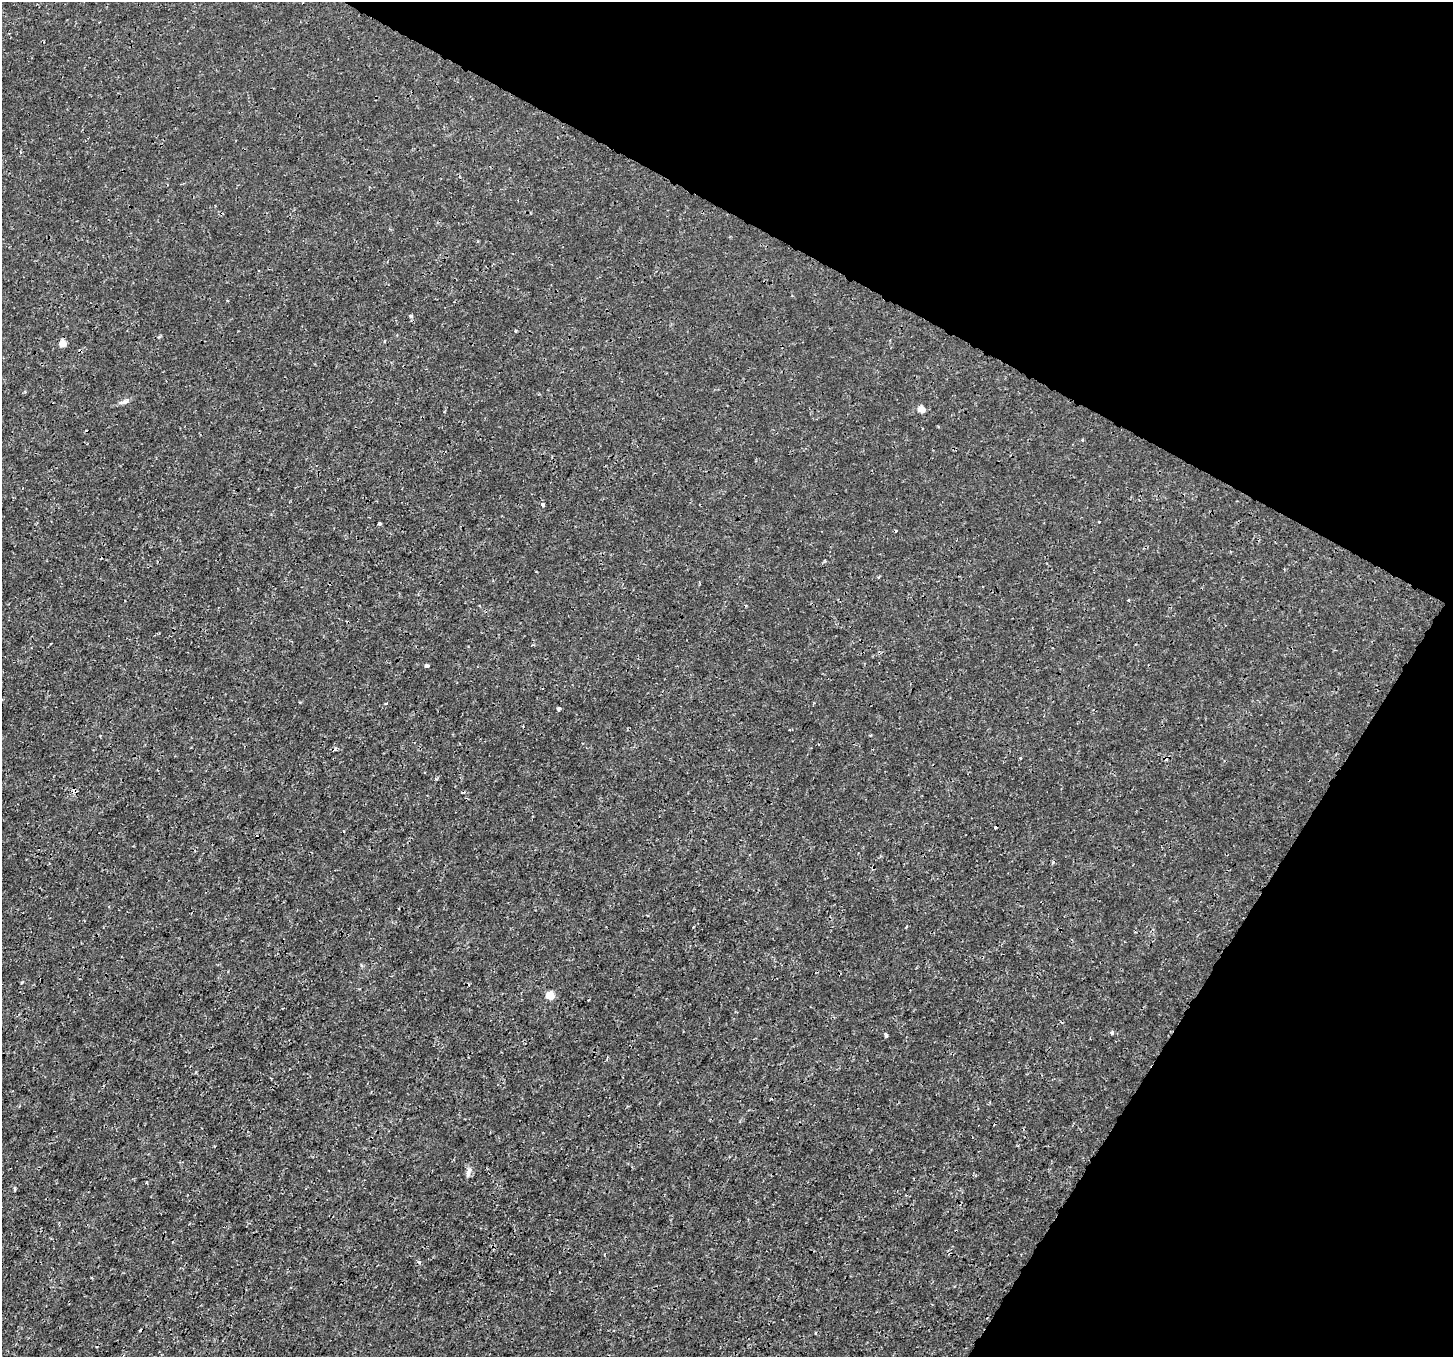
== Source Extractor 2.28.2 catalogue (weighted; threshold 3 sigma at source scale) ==
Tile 8 of 4 x 4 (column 4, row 2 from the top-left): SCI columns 4386-5836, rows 2956-4310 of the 5878 x 5975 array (HDU 1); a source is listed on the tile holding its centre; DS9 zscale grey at full resolution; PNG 1455 x 1359 px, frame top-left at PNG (2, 2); no overlay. Shown black and unused: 27% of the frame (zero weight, under 3 of 4 exposures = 5% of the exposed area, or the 3 px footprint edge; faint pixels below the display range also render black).
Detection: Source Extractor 2.28.2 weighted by HDU 2 'WHT'; one run over the whole footprint, this tile lists its part. Background -9.67e-05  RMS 0.001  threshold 0.0045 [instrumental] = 3 sigma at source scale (4.5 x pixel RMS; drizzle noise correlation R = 1.50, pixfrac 1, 0.0396/0.0396 arcsec/px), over >= 5 px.
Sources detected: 25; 8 cosmic-ray / hot-pixel residue — not listed; the other 17 listed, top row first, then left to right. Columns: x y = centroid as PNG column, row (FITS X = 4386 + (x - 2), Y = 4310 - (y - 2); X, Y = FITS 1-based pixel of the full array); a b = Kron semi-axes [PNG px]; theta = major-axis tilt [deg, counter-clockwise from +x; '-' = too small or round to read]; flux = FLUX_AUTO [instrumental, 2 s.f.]
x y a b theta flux
411 316 4 4 - 0.21
515 331 3 3 - 0.12
62 343 5 5 - 1.6
123 402 11 5 4 0.31
921 409 5 4 - 1.5
1083 439 3 3 - 0.15
543 505 4 3 - 0.34
379 524 3 3 - 0.18
427 666 5 4 - 0.21
559 708 3 3 - 0.24
1020 758 3 2 - 0.14
907 926 4 2 - 0.093
550 995 5 5 - 3.1
1112 1033 5 4 - 0.18
886 1036 4 3 - 0.37
468 1173 11 5 81 0.39
15 1188 4 3 - 0.15